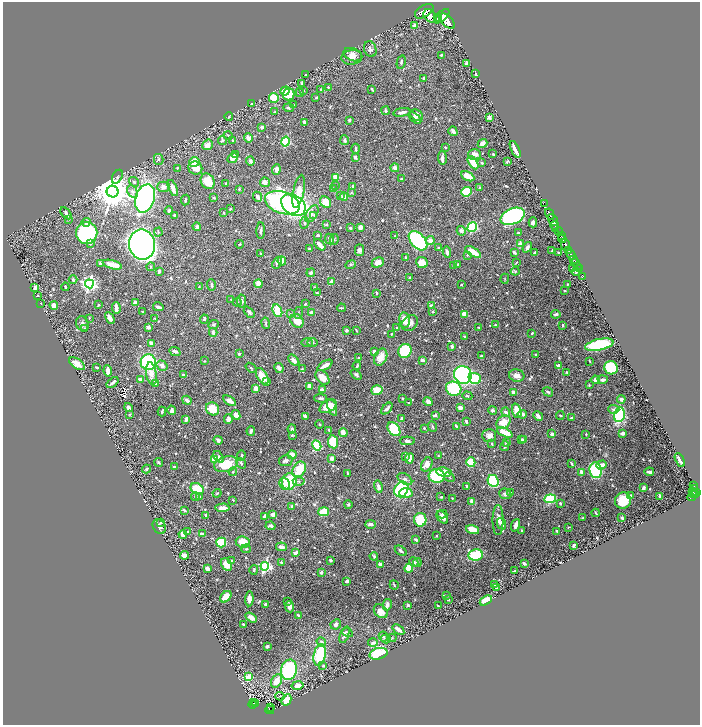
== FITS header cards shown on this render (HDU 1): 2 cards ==
NAXIS1  =                 1395
NAXIS2  =                 1446

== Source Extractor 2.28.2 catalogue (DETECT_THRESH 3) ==
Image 1395 x 1446 px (HDU 1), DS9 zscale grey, zoomed out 1/2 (1 PNG px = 2 x 2 image px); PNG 702 x 727 px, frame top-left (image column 2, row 1446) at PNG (3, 2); each listed source drawn as its Kron ellipse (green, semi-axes under 4 px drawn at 4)
Background 1.01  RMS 0.01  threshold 0.0311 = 3 sigma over >= 5 px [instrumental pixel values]
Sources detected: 755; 24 cannot appear on this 1/2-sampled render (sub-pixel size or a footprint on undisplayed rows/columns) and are neither listed nor drawn; of the other 731, the 500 brightest by FLUX_AUTO listed and drawn (231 fainter detections omitted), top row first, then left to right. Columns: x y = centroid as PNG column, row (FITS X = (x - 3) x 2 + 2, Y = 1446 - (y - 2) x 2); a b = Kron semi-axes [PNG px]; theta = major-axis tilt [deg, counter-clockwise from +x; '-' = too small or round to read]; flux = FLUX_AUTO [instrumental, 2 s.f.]
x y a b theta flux
424 11 10 6 33 8100
430 16 7 5 -47 5300
442 16 9 4 42 5100
437 17 2 2 - 860
447 21 10 5 -43 5600
414 25 3 3 - 4.2
370 49 8 6 -69 6.6
353 55 10 6 -20 12
441 55 3 3 - 2.5
352 57 10 7 8 12
401 62 7 3 76 4.4
467 63 2 2 - 10
476 74 2 2 - 7.7
305 75 3 2 - 1.9
424 78 3 2 - 6.2
302 83 4 3 - 6.1
328 87 2 2 - 1.9
321 89 4 3 - 1.7
372 89 3 2 - 2.5
285 91 5 4 - 52
303 91 3 3 - 2.2
300 92 4 3 - 1.7
289 94 6 5 - 47
274 98 5 5 - 39
316 98 3 2 - 2.7
252 104 3 3 - 2.5
293 105 3 3 - 1.9
289 108 5 4 - 4.3
386 111 4 3 - 3.5
275 112 4 3 - 2.7
402 112 8 3 10 8.6
417 115 7 5 -35 9.9
229 117 4 3 - 2
489 117 3 2 - 15
415 118 7 3 -42 8.8
349 120 3 3 - 3.9
305 123 4 2 - 5.4
262 127 3 2 - 6.5
453 131 5 3 - 7.1
228 135 4 2 - 2.4
248 138 5 3 - 9.9
222 140 5 4 - 3.4
232 140 3 2 - 2.6
345 140 5 3 - 7.3
285 142 5 4 - 130
482 143 5 4 - 8.5
208 145 6 5 - 18
445 147 2 2 - 3.1
356 149 5 3 - 4.4
515 149 9 3 -64 19
235 154 4 2 - 6
474 154 6 5 - 15
493 154 2 2 - 2.1
355 157 4 3 - 6
233 158 6 4 38 13
442 158 7 3 -88 10
159 159 5 5 - 4.9
250 161 4 3 - 5.6
507 161 3 2 - 3.3
194 162 5 5 - 27
473 163 7 4 -56 37
482 163 3 3 - 3.2
177 168 4 2 - 2.2
195 168 7 6 - 24
395 168 4 4 - 11
276 170 5 3 - 8.8
468 176 7 3 -29 31
117 177 7 5 62 4.2
336 177 3 3 - 39
401 179 3 2 - 2.3
208 181 8 6 -60 44
134 182 5 4 - 3.1
265 182 5 4 - 14
226 184 3 3 - 4
335 185 3 3 - 1.8
353 186 4 3 - 4.1
164 187 6 5 - 9.3
173 188 8 3 -69 18
480 188 3 2 - 2.3
239 189 2 2 - 3.2
333 189 3 3 - 8
132 191 7 5 -61 6.8
299 191 17 5 78 37
112 192 6 6 - 6900
351 192 4 3 - 1.9
467 192 5 4 - 110
340 195 3 3 - 1.7
257 197 5 3 - 9.3
344 197 4 3 - 22
145 198 14 9 73 580
214 198 3 3 - 3.3
185 200 5 2 - 2.9
325 202 6 5 - 39
282 203 18 10 -19 390
544 203 3 2 - 55
293 205 13 9 -35 550
230 209 3 2 - 2.1
169 211 4 3 - 6
66 213 7 3 -50 12
224 213 2 2 - 4.2
312 214 9 5 58 8.5
550 214 6 2 -63 1700
174 215 3 3 - 2.6
314 215 4 3 - 1.9
513 216 12 7 23 600
68 220 3 2 - 1.8
553 220 6 2 -59 1400
86 222 5 4 - 6.7
533 222 5 3 - 4.9
304 223 6 4 81 3.7
326 225 4 3 - 2
555 225 4 2 - 470
197 227 4 3 - 3.8
360 227 3 3 - 13
472 227 5 4 - 170
350 228 3 3 - 5.4
556 228 3 2 - 350
261 230 8 2 86 4.6
461 231 5 4 - 6.9
559 231 4 3 - 800
158 232 4 3 - 2.6
87 233 11 10 - 300
518 233 2 2 - 6.4
318 235 3 3 - 3.6
561 235 2 1 - 270
395 236 3 3 - 1.8
329 239 5 3 - 6.9
562 239 4 3 - 1000
334 240 5 3 - 2.3
430 240 4 4 - 14
418 241 11 7 -47 260
90 244 2 2 - 11
142 244 15 13 -81 2400
239 244 4 3 - 2.4
520 244 3 3 - 27
320 245 7 3 -45 19
566 245 6 3 -71 2300
527 247 6 3 55 6.2
439 248 4 3 - 2.7
309 249 3 2 - 4.2
360 250 5 4 - 8.4
569 250 2 2 - 470
552 251 4 2 - 2.4
447 252 5 3 - 7.5
473 252 9 3 -30 32
514 252 4 3 - 5.5
535 252 3 2 - 4.7
558 253 3 2 - 2.7
261 254 2 2 - 2
571 254 6 2 -58 1200
467 255 3 3 - 2.3
405 258 4 2 - 2.9
573 259 3 2 - 310
282 261 4 4 - 27
100 263 4 3 - 3.2
277 263 6 3 65 5.8
378 263 6 5 - 15
422 263 6 5 - 28
516 263 4 2 - 1.7
575 263 2 1 - 120
457 264 3 2 - 2.6
112 265 10 3 -15 27
350 265 5 4 - 3.3
454 265 4 3 - 3.4
151 267 4 3 - 2.6
578 267 2 1 - 69
572 268 4 2 - 3.4
579 269 2 1 - 10
159 271 4 3 - 3.6
515 271 4 4 - 2.4
576 272 4 2 - 3.9
311 273 4 3 - 6.2
583 276 2 1 - 18
410 277 2 2 - 2.1
505 279 5 2 - 1.7
73 280 4 3 - 3.9
331 281 4 3 - 13
89 284 4 4 - 680
258 284 4 3 - 17
567 284 3 2 - 2.3
212 285 6 3 -84 4.9
461 285 2 2 - 2.5
65 287 4 2 - 2.5
199 287 3 2 - 2
35 288 3 3 - 10
314 288 2 2 - 2.1
564 291 2 2 - 2.1
317 293 4 2 - 2
377 293 2 2 - 3.7
37 295 2 2 - 3.9
231 299 3 2 - 1.8
241 301 7 4 -81 6.7
237 302 4 3 - 3.1
135 303 3 3 - 13
41 304 2 2 - 2.2
305 304 3 3 - 2.3
54 305 4 4 - 13
98 305 4 3 - 2.2
431 306 4 3 - 8.9
158 307 5 2 - 6.5
116 308 6 2 -86 12
341 308 4 2 - 2.7
142 311 2 2 - 1.7
277 311 6 4 -65 68
249 312 6 3 -47 5.8
433 312 3 3 - 3.4
298 313 6 2 82 1.9
312 313 4 3 - 11
290 314 3 3 - 2.5
464 314 3 3 - 21
556 314 4 3 - 6
89 318 2 2 - 1.8
110 318 6 3 -61 9.1
155 318 3 3 - 1.8
204 319 4 4 - 3.1
404 320 8 5 -80 20
297 321 7 6 - 26
266 323 5 3 - 2.4
410 323 9 7 43 13
82 324 7 6 - 7
213 325 5 3 - 2.7
495 325 3 3 - 2.4
563 325 2 2 - 3.1
148 327 3 3 - 13
397 328 3 2 - 2.5
479 328 3 2 - 1.8
84 329 4 3 - 1.7
346 330 3 3 - 5.8
356 330 3 2 - 2.2
213 332 4 3 - 7.6
532 333 3 2 - 2.1
391 334 2 2 - 1.9
464 336 3 2 - 2
312 342 5 3 - 3.1
151 343 4 3 - 7.5
307 343 5 3 - 2.6
599 345 14 5 12 190
452 346 4 3 - 7.1
175 351 6 3 -25 6
405 351 7 6 - 160
374 352 4 3 - 8.4
239 354 2 2 - 3.2
535 354 3 3 - 1.8
481 356 2 2 - 2.7
381 357 9 6 66 28
358 358 2 2 - 1.7
294 360 6 4 -46 9.9
422 360 3 2 - 7.4
204 361 2 2 - 1.8
589 361 3 2 - 1.8
148 362 8 7 - 230
77 364 9 5 -35 24
325 365 8 3 31 17
162 366 6 5 - 11
357 366 4 2 - 2.6
559 366 4 2 - 7.8
96 367 3 2 - 1.9
251 368 6 3 -39 2.6
279 368 5 3 - 11
611 368 7 6 - 85
302 369 4 3 - 2.4
108 371 6 3 -82 11
567 372 2 2 - 3.1
151 374 11 5 -81 21
183 375 3 2 - 5.4
356 375 6 3 -39 4.8
463 375 9 8 - 450
262 376 9 5 -58 36
517 376 8 6 -13 13
322 377 8 5 -50 24
475 378 6 5 - 77
141 379 3 2 - 20
595 380 4 3 - 7.2
603 380 5 3 - 4.8
113 382 7 2 39 7.4
267 382 4 3 - 2.3
155 384 4 4 - 7.9
589 385 3 2 - 1.8
309 386 4 3 - 15
256 388 4 3 - 13
454 389 8 7 - 140
322 390 4 3 - 14
377 390 6 4 19 33
513 392 2 2 - 9.2
548 392 5 3 - 3.8
467 396 5 4 - 2.8
321 398 6 3 -1 4.7
402 399 2 2 - 2.3
621 399 4 3 - 7.6
187 400 5 3 - 11
229 401 7 3 -34 19
428 402 5 4 - 8.6
409 403 3 2 - 1.7
328 406 9 5 31 40
128 407 5 3 - 10
332 407 9 4 -71 14
387 408 7 3 48 7.6
460 408 3 3 - 12
213 409 7 6 - 47
614 409 5 4 - 6.7
172 410 5 3 - 12
493 410 4 4 - 5
517 411 7 4 -72 36
162 412 5 2 - 4
506 412 5 3 - 7.2
130 414 4 3 - 2
522 414 5 3 - 8.9
236 415 5 4 - 15
435 415 2 2 - 14
560 415 4 3 - 2.4
619 415 7 5 78 130
305 416 4 3 - 4.6
538 416 5 3 - 9.1
401 418 2 2 - 3.8
571 418 3 2 - 4.2
186 419 4 2 - 7.7
228 419 5 4 - 12
466 421 3 2 - 5.9
504 422 8 6 41 28
319 424 4 3 - 2.3
457 426 4 2 - 3.6
432 427 5 3 - 2.4
424 428 2 2 - 4.9
292 429 4 3 - 6.1
394 429 8 5 -51 98
329 430 3 2 - 3
251 431 5 2 - 4.9
343 432 4 3 - 16
505 432 8 3 -25 36
623 433 4 3 - 9.8
552 434 4 3 - 5.1
586 434 3 2 - 1.8
292 435 3 3 - 2.9
489 435 7 6 - 10
524 439 4 2 - 3.8
218 440 4 4 - 4
521 440 4 3 - 8.1
407 441 7 3 -1 5.5
333 442 6 5 - 65
507 442 3 3 - 4.1
492 444 3 2 - 2.3
317 445 5 3 - 110
505 446 5 2 - 3.1
292 455 4 4 - 15
438 455 3 2 - 1.7
241 456 5 3 - 2.8
406 456 4 3 - 1.7
219 457 6 4 -54 8.5
332 458 3 3 - 9.2
409 458 5 3 - 13
214 460 4 4 - 35
680 460 7 3 -65 7.9
286 461 7 5 10 7.4
158 462 4 3 - 3.7
471 462 5 4 - 66
241 463 6 3 -56 3.5
571 463 4 2 - 2.6
226 464 12 7 15 59
427 464 7 5 62 17
601 465 5 3 - 19
174 467 3 2 - 20
146 469 4 3 - 2.4
299 469 8 6 56 61
596 470 8 6 -84 150
233 472 4 3 - 2.2
444 472 7 4 -8 25
581 472 3 3 - 11
649 472 5 2 - 8.4
347 473 3 2 - 2.4
437 476 8 7 - 180
449 477 6 3 -32 2.6
405 479 8 5 -33 6.9
289 481 8 7 - 75
299 481 6 4 -4 3.7
493 481 6 5 - 160
284 484 6 5 - 8
694 485 4 2 - 220
467 486 3 2 - 3.2
378 487 6 4 -76 9.4
643 488 3 2 - 8.2
695 488 3 2 - 280
197 489 7 5 -35 73
401 489 8 6 59 150
693 492 2 1 - 57
697 492 4 2 - 580
217 493 4 3 - 2.5
406 493 7 5 3 24
511 493 3 3 - 3
505 494 6 5 - 5.1
693 494 2 1 - 140
696 495 2 2 - 380
199 496 4 3 - 4.7
631 496 3 3 - 7
692 496 6 4 43 400
195 497 4 4 - 4
441 497 3 2 - 2.7
660 497 3 2 - 8.7
452 498 2 2 - 1.8
550 499 6 4 6 160
233 500 2 2 - 2
472 501 3 3 - 13
623 501 8 8 - 52
560 503 3 3 - 3.9
348 505 4 3 - 2.5
292 506 2 2 - 4.6
222 508 7 3 2 15
184 510 4 2 - 3.1
323 512 5 4 - 61
596 513 4 2 - 2.3
273 514 3 3 - 17
442 514 5 3 - 4.9
206 515 2 2 - 4.1
264 516 4 2 - 9.5
442 517 7 4 -49 11
582 518 3 2 - 2
622 518 3 2 - 5.5
420 520 7 6 - 73
498 520 15 5 90 11
161 522 3 2 - 2.5
370 524 5 3 - 7.4
502 524 6 3 -62 14
516 525 6 3 69 9
270 526 5 3 - 6.1
159 527 8 6 -59 10
568 527 3 2 - 1.8
473 530 7 3 -17 35
522 530 2 2 - 4.1
557 531 3 3 - 3.1
188 532 3 3 - 2
183 534 4 4 - 10
202 534 4 2 - 7.1
436 536 2 2 - 1.7
416 540 3 2 - 6.6
243 542 7 5 -10 46
221 543 5 5 - 84
574 545 3 2 - 7.5
281 547 5 3 - 10
246 549 5 3 - 2.3
401 551 7 3 -34 4.1
295 553 4 2 - 12
184 555 4 3 - 14
475 555 7 5 8 140
374 556 4 3 - 3.4
330 560 3 2 - 6.1
231 561 3 3 - 2.5
281 562 3 3 - 3.1
414 562 5 4 - 5.1
417 562 4 3 - 2
524 563 4 2 - 5.3
226 564 7 5 -60 20
380 564 3 3 - 9
265 566 4 4 - 300
409 568 4 4 - 53
207 569 4 3 - 11
254 570 5 2 - 2.2
514 571 4 2 - 2.7
321 572 2 2 - 13
347 581 3 2 - 5.7
494 584 2 2 - 2
394 585 5 2 - 2.9
496 588 2 2 - 3
446 595 3 3 - 2.1
226 597 6 4 49 26
249 599 7 4 88 10
448 599 4 3 - 2.3
486 600 6 4 33 36
288 601 3 3 - 2.8
265 604 3 3 - 3.9
387 605 6 3 76 12
408 605 3 3 - 4.2
438 606 2 2 - 2.1
290 607 5 4 - 11
381 611 8 6 -46 21
298 615 4 2 - 2.3
251 617 6 3 -32 16
243 624 3 2 - 2.2
336 624 5 5 - 8.1
398 629 6 3 -36 21
347 632 6 3 -28 3.9
344 635 9 4 70 8.3
383 636 5 4 - 4.5
392 638 4 3 - 2
386 639 5 4 - 4.3
321 642 5 4 - 4.6
373 643 5 3 - 5.9
267 646 3 3 - 6.1
379 654 9 5 15 130
320 655 11 6 77 110
323 666 3 3 - 2.3
289 670 10 7 76 250
249 677 3 3 - 48
276 681 7 5 63 25
298 685 6 4 11 15
280 696 5 3 - 1.8
286 700 6 4 62 40
253 703 2 1 - 26
253 704 4 2 - 170
255 704 2 1 - 24
271 708 3 2 - 110
270 710 4 2 - 160
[231 fainter detections neither listed nor drawn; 24 sub-pixel or undisplayed-footprint detections neither listed nor drawn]